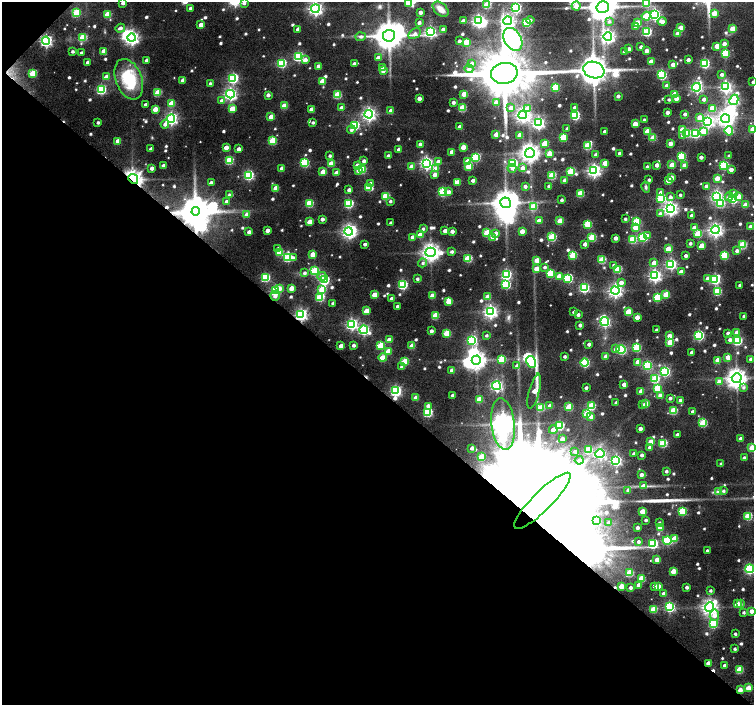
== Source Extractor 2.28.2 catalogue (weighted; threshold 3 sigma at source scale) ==
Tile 9 of 4 x 4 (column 1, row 3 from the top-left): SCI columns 5-1507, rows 1579-2984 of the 6026 x 6036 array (HDU 1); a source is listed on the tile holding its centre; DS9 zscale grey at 2 x 2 block average (1 PNG px = mean of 2 x 2 image px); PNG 756 x 707 px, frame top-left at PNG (2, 2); each listed source drawn as its Kron ellipse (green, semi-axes under 4 px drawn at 4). Shown black and unused: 46% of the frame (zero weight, under 7 of 13 exposures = <1% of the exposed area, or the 3 px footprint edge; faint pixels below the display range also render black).
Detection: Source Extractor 2.28.2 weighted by HDU 2 'WHT'; one run over the whole footprint, this tile lists its part. Background 0.0939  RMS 0.0068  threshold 0.0279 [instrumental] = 3 sigma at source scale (4.09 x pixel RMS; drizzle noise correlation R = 1.36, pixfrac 0.8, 0.0396/0.0396 arcsec/px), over >= 5 px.
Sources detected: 768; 19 inside a brighter object's white glare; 4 cosmic-ray / hot-pixel residue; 1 long thin detection or spike segment (spike, bleed or trail) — neither listed nor drawn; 5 inside a brighter listed object's ellipse — not listed separately; of the other 739, all 500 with FLUX_AUTO >= 3.05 (the completeness limit of this list) listed and drawn (239 fainter detections not listed), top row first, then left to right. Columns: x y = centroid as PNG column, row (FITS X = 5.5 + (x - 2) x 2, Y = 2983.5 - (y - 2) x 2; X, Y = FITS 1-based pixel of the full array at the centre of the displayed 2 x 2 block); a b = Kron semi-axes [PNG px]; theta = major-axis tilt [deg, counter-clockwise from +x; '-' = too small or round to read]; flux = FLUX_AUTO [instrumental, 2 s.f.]
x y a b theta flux
408 2 3 3 - 49
646 2 3 3 - 51
123 3 3 2 - 6.1
244 3 4 4 - 5.4
487 5 3 3 - 57
576 6 4 4 - 9.2
603 7 6 6 - 2300
190 8 3 3 - 3.6
516 8 4 3 - 180
315 9 4 4 - 400
441 9 9 6 -41 13
420 12 3 3 - 9.1
76 13 3 3 - 71
714 13 3 3 - 29
108 14 3 3 - 37
655 14 4 3 - 240
646 16 4 3 - 37
530 20 4 3 - 3.8
463 21 3 2 - 8.4
478 21 4 3 - 300
507 21 4 4 - 370
609 21 3 3 - 3.3
662 21 4 3 - 11
419 22 3 2 - 5.5
526 23 3 3 - 68
637 23 3 3 - 29
201 25 3 3 - 14
635 27 3 3 - 3.6
120 28 5 3 - 5.3
680 28 3 3 - 20
298 29 3 2 - 7
443 29 3 2 - 7
732 29 3 3 - 32
430 32 4 4 - 210
647 32 3 3 - 97
415 34 7 4 31 6.1
678 34 3 3 - 22
389 36 6 6 - 2600
608 36 4 4 - 400
83 37 3 3 - 55
361 37 5 4 - 4.2
132 38 4 4 - 410
513 39 12 8 -59 650
46 41 4 4 - 260
459 41 3 2 - 5.1
466 42 3 3 - 39
724 44 3 3 - 8.9
717 46 3 3 - 17
641 47 2 2 - 5.4
629 49 3 2 - 5
647 50 3 2 - 9.7
73 51 2 2 - 3.3
104 51 3 3 - 18
624 52 2 2 - 5.9
81 53 2 2 - 4.6
725 53 3 3 - 92
298 56 4 3 - 140
378 58 3 3 - 7.5
147 60 2 2 - 5.7
305 60 3 3 - 8.9
688 60 2 2 - 7.6
651 61 3 3 - 20
88 62 2 2 - 5.5
282 63 4 3 - 98
472 63 3 3 - 3.6
705 63 4 3 - 110
354 64 3 2 - 5.1
673 64 3 2 - 10
318 66 3 3 - 12
382 68 3 3 - 13
469 69 4 4 - 5
594 70 10 8 -18 2800
383 71 3 3 - 5.6
33 73 3 3 - 54
504 73 13 10 9 11000
722 74 3 3 - 4.9
662 75 3 3 - 110
106 77 3 3 - 20
233 78 4 3 - 170
129 79 21 13 -69 63
183 80 3 3 - 10
322 81 3 3 - 20
753 82 2 2 - 3.6
210 83 3 3 - 3.3
667 86 3 3 - 15
555 87 3 3 - 68
696 87 4 4 - 230
725 87 4 4 - 250
101 89 4 3 - 120
158 93 3 3 - 46
230 94 4 4 - 280
464 94 3 3 - 18
674 94 3 3 - 24
268 95 3 3 - 5.8
337 95 3 3 - 54
618 96 2 2 - 5.2
419 98 3 3 - 9.6
676 98 3 3 - 11
669 99 2 2 - 3.1
704 99 3 3 - 6
221 100 4 3 - 4.9
734 100 5 4 - 180
453 102 2 2 - 5.5
496 102 3 3 - 12
171 104 3 3 - 37
146 105 3 2 - 8.1
284 106 3 3 - 29
575 107 2 2 - 6.6
341 108 3 2 - 8.7
462 108 3 3 - 53
511 108 3 3 - 9.4
528 108 4 4 - 15
712 108 3 3 - 38
155 109 3 3 - 22
232 109 3 3 - 26
311 109 3 3 - 16
391 111 3 3 - 13
667 112 2 2 - 7.6
369 114 4 4 - 370
685 114 2 2 - 4.9
523 115 4 4 - 440
575 115 3 3 - 110
271 117 3 3 - 20
700 117 3 3 - 18
171 119 4 4 - 290
725 119 4 4 - 560
644 120 2 2 - 3.9
708 121 4 4 - 260
98 123 2 2 - 3.7
313 123 3 2 - 3.3
538 123 4 4 - 250
165 124 4 3 - 5.2
635 124 3 3 - 20
354 125 4 3 - 100
460 127 3 3 - 11
567 129 2 2 - 3.9
753 129 3 3 - 29
351 130 4 3 - 3.9
682 130 3 3 - 36
605 131 2 2 - 6.6
647 131 3 3 - 26
703 131 3 3 - 30
729 131 5 3 - 65
687 133 4 3 - 51
696 133 4 3 - 130
496 134 3 3 - 18
519 135 3 3 - 16
682 136 3 3 - 4.6
563 137 3 3 - 58
653 138 3 3 - 35
118 141 3 3 - 20
272 141 3 3 - 58
545 143 3 3 - 39
670 143 3 3 - 12
420 144 3 2 - 6.2
587 146 3 3 - 67
226 147 3 3 - 15
463 147 3 3 - 22
151 149 2 2 - 5.4
239 149 3 2 - 6.3
399 149 3 3 - 10
452 152 3 3 - 12
530 153 5 4 - 860
619 153 2 2 - 5.9
549 154 3 3 - 22
596 155 3 3 - 6.8
330 156 2 2 - 3.3
388 156 3 2 - 7
681 156 3 3 - 89
729 156 3 2 - 3.5
476 157 3 3 - 89
701 157 2 2 - 6.3
229 160 3 3 - 74
364 161 3 3 - 4.9
438 161 4 3 - 6.3
467 161 3 3 - 21
304 163 4 3 - 100
426 163 4 4 - 310
513 163 4 3 - 120
605 163 3 3 - 20
331 164 3 3 - 29
657 165 3 3 - 10
672 165 3 3 - 26
685 165 3 3 - 17
724 165 3 3 - 100
163 166 3 2 - 6.6
357 166 3 3 - 12
469 166 3 3 - 44
411 167 3 3 - 20
647 167 2 2 - 6.8
152 168 3 2 - 7.2
282 168 3 2 - 9.2
512 168 4 4 - 4
523 168 3 3 - 11
436 169 3 3 - 25
731 169 3 3 - 8.4
359 170 3 3 - 23
362 170 3 3 - 48
594 170 4 4 - 350
323 172 3 3 - 27
570 172 3 3 - 35
336 173 3 3 - 17
248 175 4 3 - 140
435 175 3 3 - 8.5
552 175 3 3 - 57
671 178 3 3 - 18
717 178 3 3 - 19
133 179 5 4 - 780
473 180 2 2 - 6
565 180 3 2 - 7.8
649 180 2 2 - 3.5
668 180 3 3 - 17
457 182 4 3 - 21
211 183 3 2 - 7.7
370 184 3 3 - 6.3
525 186 3 2 - 6.2
549 186 2 2 - 5.2
706 186 3 3 - 8.1
369 187 3 3 - 60
646 187 6 4 -79 3
276 188 3 3 - 22
349 190 3 2 - 6.5
442 192 3 3 - 93
449 192 4 3 - 6.4
580 193 3 3 - 49
661 193 3 3 - 7.4
734 193 4 3 - 7.2
229 195 3 3 - 3.1
680 195 2 2 - 3.1
385 196 3 3 - 58
717 196 4 4 - 260
739 196 3 3 - 17
670 197 3 3 - 5.1
729 197 4 4 - 7
661 198 3 3 - 92
733 199 3 3 - 100
562 200 2 2 - 3.9
390 201 3 2 - 3.2
227 202 3 3 - 8.5
309 203 3 3 - 59
505 203 5 5 - 1700
349 204 3 3 - 91
721 204 4 3 - 47
745 205 3 3 - 23
533 207 3 3 - 47
670 208 4 4 - 430
196 211 4 4 - 2100
660 214 3 3 - 4.3
247 215 3 3 - 20
692 215 2 2 - 5.9
322 219 2 2 - 6.3
625 219 2 2 - 3.2
539 221 3 3 - 14
560 221 3 3 - 30
636 221 3 3 - 73
309 222 3 3 - 22
391 223 2 2 - 3.9
587 224 3 3 - 67
635 227 3 3 - 28
750 227 3 3 - 8.8
694 228 3 3 - 9.7
423 229 3 3 - 3.1
267 230 3 2 - 9.1
715 230 4 4 - 420
349 231 4 4 - 370
445 231 3 3 - 10
452 231 3 2 - 8.5
522 231 3 3 - 17
249 232 2 2 - 7.5
487 233 3 3 - 55
496 233 3 3 - 7.4
420 234 3 3 - 22
698 234 3 3 - 45
647 236 3 3 - 6.4
413 237 3 3 - 10
492 237 4 3 - 6
552 237 3 3 - 71
643 237 3 3 - 110
592 238 3 3 - 63
615 238 3 2 - 8.2
632 239 3 3 - 57
690 243 2 2 - 3.7
365 244 2 2 - 4.6
585 244 3 3 - 8.5
702 245 3 3 - 15
743 245 3 3 - 70
278 249 3 3 - 4.6
668 249 3 3 - 32
737 251 3 3 - 5.3
279 252 3 3 - 41
431 252 5 4 - 760
452 252 3 3 - 3.9
313 254 3 3 - 19
573 255 3 3 - 60
724 255 3 3 - 76
686 256 2 2 - 5.9
288 257 4 3 - 94
293 258 4 4 - 4.5
468 258 3 3 - 61
537 260 3 3 - 21
602 260 3 3 - 58
423 263 4 4 - 3.8
654 263 3 3 - 17
671 264 4 3 - 200
614 265 3 3 - 3.3
545 267 3 3 - 3.7
536 269 3 3 - 16
618 269 3 3 - 56
314 271 4 3 - 76
681 272 3 3 - 12
304 273 3 3 - 4
550 273 3 3 - 63
506 275 4 3 - 160
322 276 4 4 - 8.7
559 276 3 3 - 15
655 276 4 4 - 310
265 277 4 3 - 99
568 278 3 3 - 110
708 278 3 3 - 13
417 279 2 2 - 4.1
715 279 4 3 - 140
324 280 4 3 - 130
621 282 3 3 - 8.4
403 284 4 3 - 120
506 285 4 3 - 84
740 285 2 2 - 5.3
584 287 4 3 - 150
279 288 3 3 - 12
291 288 3 3 - 17
322 289 3 3 - 42
275 290 3 3 - 110
615 291 4 4 - 390
717 291 3 3 - 72
666 294 3 3 - 34
374 295 3 3 - 20
275 296 5 4 - 7.1
432 296 3 3 - 23
320 297 4 3 - 83
487 297 3 3 - 22
657 297 3 3 - 68
392 299 3 2 - 10
448 301 4 3 - 30
333 303 2 2 - 4
397 306 2 2 - 4.6
366 311 3 3 - 25
490 311 4 4 - 390
574 312 2 2 - 5.3
628 312 3 3 - 38
301 315 4 4 - 260
578 315 2 2 - 4.9
435 316 3 3 - 39
744 316 2 2 - 4
637 317 3 3 - 15
605 322 4 4 - 210
351 324 4 4 - 220
580 325 2 2 - 4.8
364 330 4 4 - 200
656 330 2 2 - 4
431 331 2 2 - 5.5
737 332 3 3 - 15
447 333 3 3 - 46
728 333 3 2 - 5.2
486 335 2 2 - 3.1
699 335 4 3 - 150
669 336 3 3 - 15
389 340 3 3 - 17
472 340 4 3 - 150
730 340 3 3 - 5.8
737 340 4 3 - 110
670 342 3 3 - 43
589 344 2 2 - 5.9
354 345 2 2 - 4.8
380 345 3 3 - 49
341 346 3 3 - 15
412 346 3 3 - 27
636 348 3 3 - 83
616 349 3 3 - 6.3
621 349 4 4 - 140
388 351 3 3 - 23
692 352 2 2 - 6.8
565 356 2 2 - 3.6
606 356 3 3 - 15
728 357 3 3 - 15
383 358 4 3 - 35
501 359 3 3 - 57
751 359 3 3 - 4.2
476 360 4 4 - 870
718 360 3 3 - 21
405 361 3 3 - 46
531 362 6 4 -59 130
585 362 4 3 - 110
638 362 3 3 - 18
647 365 4 3 - 120
402 366 3 3 - 7.5
517 366 4 3 - 6.9
452 370 3 2 - 7.5
665 371 4 3 - 160
737 378 5 5 - 990
655 379 3 3 - 68
719 382 3 3 - 14
624 384 3 3 - 9.7
496 386 4 4 - 220
744 387 4 4 - 3.6
586 388 2 2 - 4.1
657 388 3 3 - 47
396 391 4 4 - 190
534 391 18 5 75 17
641 391 3 3 - 11
452 395 2 2 - 3.6
660 395 3 3 - 13
416 398 3 3 - 21
670 398 2 2 - 4.4
480 399 3 3 - 28
680 400 3 2 - 7.5
616 403 2 2 - 4.7
646 404 3 3 - 26
643 405 3 2 - 3.4
428 406 4 3 - 7.7
550 406 3 3 - 16
591 406 3 3 - 68
569 407 3 3 - 45
541 408 3 3 - 47
673 411 3 3 - 58
692 411 2 2 - 3.8
428 413 3 3 - 94
587 414 3 3 - 41
591 417 3 3 - 7.7
703 423 3 3 - 65
503 424 26 11 -83 1400
560 426 3 3 - 77
640 428 3 2 - 8.9
553 430 4 3 - 9.5
677 435 2 2 - 7
562 439 3 3 - 11
740 439 3 2 - 7.5
651 442 3 3 - 19
663 443 3 3 - 71
650 447 3 3 - 6
472 448 2 2 - 5.4
752 448 3 3 - 38
588 450 3 3 - 52
575 451 3 3 - 3.6
634 453 2 2 - 4.2
600 454 5 4 - 170
642 455 2 2 - 4.4
481 457 4 3 - 29
744 458 2 2 - 4.3
579 460 4 4 - 4.2
616 461 4 4 - 190
721 464 2 2 - 3.1
666 471 2 2 - 4.1
641 475 2 2 - 7.1
644 486 3 3 - 18
628 490 3 3 - 3.9
723 491 3 3 - 3.3
719 492 3 3 - 19
542 501 38 9 45 110000
643 511 3 3 - 22
682 511 3 3 - 87
748 516 3 3 - 63
646 520 2 2 - 3.4
597 521 2 2 - 7
609 523 2 2 - 4.4
659 523 3 3 - 3.5
637 528 3 3 - 5.7
660 528 4 3 - 26
674 539 3 3 - 32
667 540 4 3 - 87
638 542 3 3 - 4.5
653 544 4 3 - 110
707 551 2 2 - 4.9
657 560 3 3 - 17
749 569 4 3 - 170
673 571 3 3 - 23
629 573 3 3 - 53
641 578 3 3 - 40
639 585 3 3 - 11
621 586 3 3 - 22
655 586 3 3 - 14
658 586 3 3 - 10
630 587 2 2 - 4.7
687 587 2 2 - 4.8
711 591 3 3 - 3.3
664 593 3 3 - 8.4
737 604 3 3 - 19
740 604 4 3 - 7.2
669 607 4 3 - 160
709 607 5 4 - 590
653 609 3 3 - 42
751 611 3 3 - 9.8
743 612 2 2 - 3.2
714 615 6 4 81 9
713 624 4 3 - 110
735 634 2 2 - 3.6
735 649 2 2 - 3.4
708 663 3 3 - 13
724 665 2 2 - 7.8
739 670 3 3 - 41
748 688 3 3 - 27
740 690 3 3 - 14
Overlapping masked pixels (flux is a lower limit): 7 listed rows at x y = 46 41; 133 179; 275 296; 301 315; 542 501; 708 663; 740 690
Isophote crosses this tile's border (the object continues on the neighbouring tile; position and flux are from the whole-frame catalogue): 12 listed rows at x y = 408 2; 646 2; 123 3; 244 3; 487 5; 603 7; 315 9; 753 82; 753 129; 752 448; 749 569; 751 611